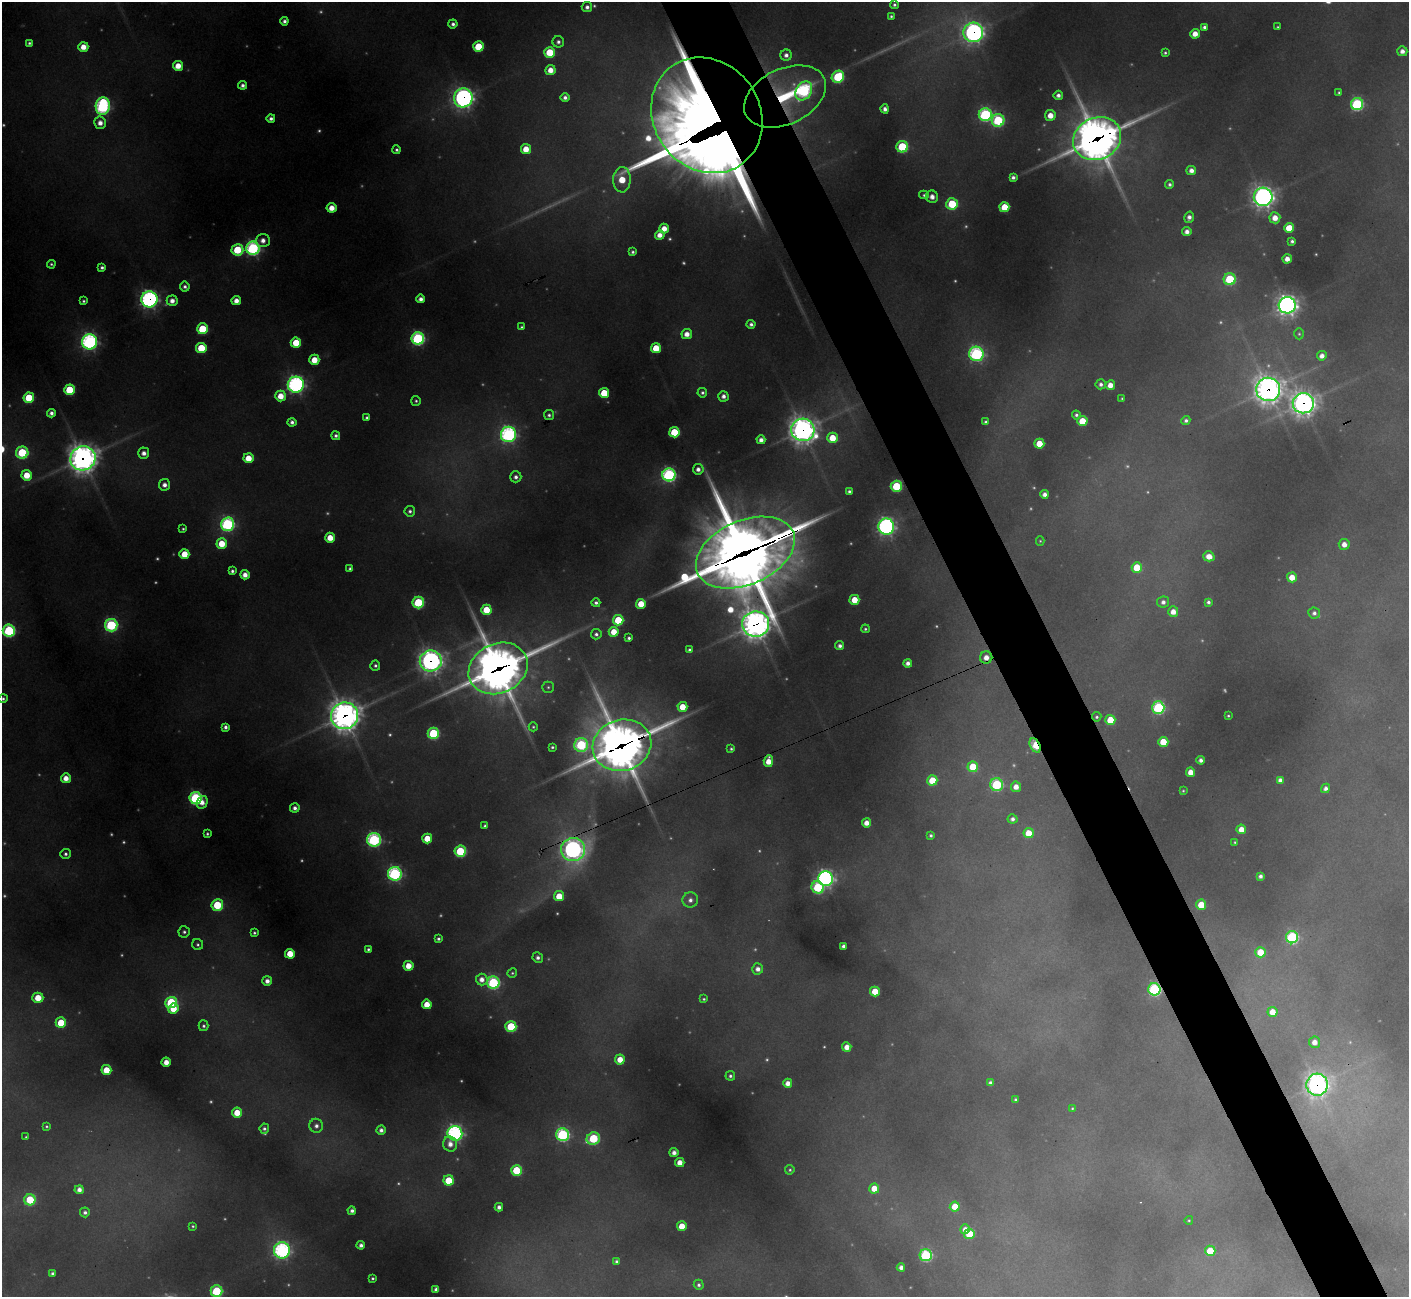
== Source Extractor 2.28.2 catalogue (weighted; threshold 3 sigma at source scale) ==
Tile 6 of 4 x 4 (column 2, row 2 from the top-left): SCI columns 1411-2817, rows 2878-4172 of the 5630 x 5619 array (HDU 1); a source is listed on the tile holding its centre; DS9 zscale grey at full resolution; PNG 1411 x 1299 px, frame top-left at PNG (2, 2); each listed source drawn as its Kron ellipse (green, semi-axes under 4 px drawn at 4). Shown black and unused: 5% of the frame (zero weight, under 3 of 4 exposures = <1% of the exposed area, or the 3 px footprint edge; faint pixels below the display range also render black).
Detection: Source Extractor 2.28.2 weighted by HDU 2 'WHT'; one run over the whole footprint, this tile lists its part. Background 0.448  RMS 0.015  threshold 0.0664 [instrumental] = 3 sigma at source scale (4.5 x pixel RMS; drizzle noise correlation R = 1.50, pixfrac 1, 0.05/0.05 arcsec/px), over >= 5 px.
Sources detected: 380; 82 too faint to see at this stretch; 1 cosmic-ray / hot-pixel residue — neither listed nor drawn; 4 inside a brighter listed object's ellipse — not listed separately; the other 293 listed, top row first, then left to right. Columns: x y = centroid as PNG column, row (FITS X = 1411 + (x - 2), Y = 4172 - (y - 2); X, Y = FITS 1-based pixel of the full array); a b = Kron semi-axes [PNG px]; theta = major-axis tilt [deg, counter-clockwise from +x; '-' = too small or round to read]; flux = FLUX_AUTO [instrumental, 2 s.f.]
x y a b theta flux
894 5 4 4 - 5
587 7 5 5 - 8.9
891 16 4 3 - 3.3
284 21 4 4 - 7.3
453 24 4 4 - 7.6
1204 27 4 4 - 6.7
1277 27 3 3 - 2.2
973 32 10 10 - 940
1195 34 5 4 - 25
558 42 6 5 - 7.6
29 43 4 4 - 4
83 47 5 5 - 28
478 47 5 5 - 87
1402 51 5 5 - 13
550 52 5 5 - 81
1165 53 4 4 - 3.9
786 55 5 5 - 10
178 66 5 5 - 32
550 70 5 5 - 26
838 77 6 6 - 190
242 85 4 4 - 8.4
804 91 10 7 60 390
1339 93 4 3 - 3.7
1058 95 5 4 - 9.5
785 96 43 27 25 190
565 97 4 4 - 8.5
463 98 9 9 - 890
1357 104 6 6 - 310
103 106 9 7 83 430
885 109 4 4 - 8.6
707 115 60 53 -54 5700
985 115 6 6 - 380
1050 115 5 5 - 29
271 118 4 4 - 7.6
998 120 6 6 - 230
100 123 6 6 - 18
1097 139 24 21 24 5100
902 147 6 6 - 160
526 149 5 5 - 36
397 150 4 4 - 4.7
1191 170 5 4 - 13
1013 177 4 4 - 7
622 180 13 8 88 56
1170 184 4 4 - 5.5
924 195 5 4 - 3.3
932 197 6 6 - 12
1263 197 9 9 - 1200
952 204 6 5 - 130
1004 207 5 5 - 64
332 208 5 5 - 29
1189 217 6 4 75 11
1275 218 5 5 - 25
664 228 5 5 - 27
1289 228 5 5 - 52
1187 232 4 4 - 13
660 235 5 4 - 19
263 240 7 6 - 16
1292 241 4 4 - 5.5
253 248 6 6 - 500
237 250 6 5 - 110
632 252 4 4 - 4.5
1287 259 4 4 - 19
51 264 4 4 - 3.5
102 267 4 4 - 5.5
1230 279 6 6 - 170
185 287 5 4 - 6.9
149 299 8 8 - 650
421 299 4 4 - 12
83 301 4 3 - 3.7
172 301 5 5 - 16
236 301 4 4 - 19
1287 305 8 8 - 1300
751 324 4 4 - 6.9
521 327 4 3 - 3.1
202 329 5 5 - 120
687 334 5 5 - 21
1299 334 6 4 90 2.9
418 338 6 6 - 430
90 342 7 7 - 570
296 343 5 5 - 61
201 348 5 5 - 87
656 348 5 5 - 56
976 354 7 7 - 400
1322 356 5 4 - 15
314 360 5 5 - 40
1101 384 5 5 - 7.7
296 385 8 8 - 620
1110 385 5 4 - 22
1268 389 12 11 - 2300
69 390 5 5 - 98
604 393 5 5 - 64
702 393 5 4 - 5.1
281 396 5 5 - 36
723 396 5 5 - 11
29 398 5 5 - 98
1122 398 3 3 - 2.4
416 401 5 5 - 3.6
1303 403 10 10 - 1800
51 413 4 4 - 9.3
549 415 5 5 - 5.4
1076 415 4 4 - 5.5
367 418 4 3 - 5
1186 420 4 4 - 5.9
1082 421 5 5 - 66
292 422 4 4 - 7.8
985 422 4 3 - 4.8
803 430 11 11 - 1800
674 432 5 5 - 100
508 434 8 7 - 500
336 436 4 4 - 6.4
832 438 5 5 - 55
761 440 4 4 - 13
1039 444 5 5 - 47
22 453 6 6 - 190
144 453 5 5 - 14
83 458 13 12 - 2200
248 458 5 5 - 44
698 469 5 5 - 12
27 475 5 5 - 49
669 475 6 6 - 460
516 477 6 5 - 9
164 485 6 5 - 13
896 486 5 5 - 140
849 491 4 4 - 4.8
1045 494 4 4 - 13
410 511 5 5 - 5.7
227 524 6 6 - 470
886 526 8 8 - 720
183 529 3 3 - 3
330 538 5 5 - 39
1040 541 5 4 - 2.5
222 544 5 5 - 54
1344 544 5 5 - 18
745 553 52 32 24 15000
184 554 5 5 - 48
1209 556 5 5 - 26
1137 567 5 5 - 72
350 568 4 4 - 5.1
232 571 4 4 - 5.3
245 575 5 4 - 18
1292 577 5 5 - 34
854 600 5 5 - 43
418 602 6 6 - 180
1163 602 6 5 - 9.6
1208 602 4 4 - 5.8
596 603 4 4 - 6.1
641 604 5 5 - 45
486 610 5 5 - 63
1173 612 5 5 - 21
1314 613 6 5 - 7.6
618 620 5 5 - 98
756 624 13 12 - 2200
111 625 6 6 - 320
865 629 4 4 - 3.7
9 631 6 6 - 290
614 632 5 5 - 39
596 634 5 5 - 6.2
629 638 4 3 - 4.7
840 646 4 4 - 8.8
689 650 4 4 - 5.2
986 657 6 6 - 20
431 661 11 10 - 1200
908 663 4 4 - 12
375 665 5 5 - 5.1
498 668 30 24 25 4900
548 687 6 5 - 3.6
3 699 5 4 - 4.6
682 707 5 5 - 43
1158 708 6 6 - 320
345 716 13 13 - 2500
1228 716 3 3 - 2.5
1097 717 5 4 - 3.8
1110 720 5 5 - 59
225 727 4 4 - 7.5
533 727 4 4 - 2.9
433 733 6 5 - 190
1163 742 5 5 - 55
581 745 7 7 - 240
622 745 30 25 17 5500
1035 745 7 5 -62 160
552 747 3 3 - 3.6
731 749 3 3 - 3.1
1201 760 4 4 - 8.6
768 761 6 4 86 30
973 767 5 5 - 70
1191 772 4 4 - 25
66 778 5 4 - 24
932 780 5 5 - 69
1280 780 4 4 - 10
997 785 6 6 - 220
1016 787 5 5 - 21
1326 788 5 4 - 8.5
1183 791 3 3 - 2.1
196 798 6 6 - 390
202 802 6 5 - 18
295 808 5 4 - 9.8
1012 819 5 4 - 8.3
867 823 4 4 - 21
485 826 4 4 - 5.3
1241 829 5 5 - 27
1029 833 5 5 - 50
207 834 3 3 - 3.6
931 835 4 3 - 4.4
427 839 5 5 - 45
374 840 7 7 - 390
1235 842 3 3 - 2.2
573 849 12 11 - 920
460 851 5 5 - 170
65 854 5 5 - 5.8
395 874 7 7 - 450
1260 876 4 4 - 7.5
826 879 7 7 - 700
818 887 6 6 - 180
559 896 5 5 - 56
690 900 8 7 - 12
217 905 6 6 - 130
1201 905 5 5 - 51
184 932 5 5 - 5.3
254 933 4 3 - 3.8
1292 937 6 6 - 300
438 939 4 3 - 4.7
198 945 5 5 - 4.3
844 946 4 4 - 9.6
368 949 4 3 - 3.9
1260 952 5 5 - 47
290 954 5 5 - 50
538 958 5 5 - 7.9
408 966 5 5 - 33
758 969 5 5 - 13
512 973 5 4 - 3.1
482 979 6 6 - 17
267 981 5 5 - 14
493 983 6 6 - 340
1154 989 6 6 - 350
875 991 5 5 - 52
38 998 5 5 - 46
704 999 3 3 - 2.8
171 1003 6 5 - 250
427 1004 5 5 - 36
173 1009 5 5 - 45
1272 1012 5 5 - 31
61 1023 5 5 - 74
204 1026 5 5 - 4.8
511 1027 5 5 - 150
1314 1042 5 5 - 17
847 1047 4 4 - 21
620 1060 5 5 - 35
166 1062 4 4 - 23
106 1070 5 5 - 49
730 1076 4 4 - 5.2
788 1083 4 4 - 18
990 1083 4 4 - 6
1317 1085 11 11 - 1300
1015 1099 3 3 - 3.3
1072 1108 4 3 - 2.3
237 1113 5 5 - 43
46 1126 3 3 - 2.8
316 1126 7 7 - 9.8
264 1129 5 4 - 5.6
381 1130 5 4 - 9.9
455 1133 7 7 - 630
563 1135 6 6 - 420
26 1137 3 3 - 2.4
593 1138 7 6 - 190
450 1144 7 6 - 17
674 1153 4 4 - 13
680 1162 4 4 - 23
516 1170 5 5 - 110
790 1170 5 4 - 3.3
449 1180 5 5 - 90
874 1189 5 5 - 35
79 1190 4 4 - 13
30 1200 5 5 - 110
955 1206 5 5 - 37
499 1207 4 4 - 9.7
352 1211 4 4 - 8.1
85 1212 5 5 - 6.9
1189 1220 4 4 - 2.3
193 1226 3 3 - 3
682 1226 5 5 - 42
965 1229 5 5 - 15
969 1234 5 5 - 79
361 1245 4 4 - 8.9
282 1250 8 8 - 490
1210 1251 5 5 - 62
926 1255 6 6 - 280
617 1261 4 4 - 5.7
901 1267 4 4 - 11
52 1273 4 4 - 6
373 1278 3 3 - 3
699 1285 5 5 - 5.4
436 1289 4 4 - 8.1
216 1291 6 6 - 180
Overlapping masked pixels (flux is a lower limit): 22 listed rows (the first 20) at x y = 973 32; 804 91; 785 96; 463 98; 707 115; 1097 139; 149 299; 1268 389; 1303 403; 803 430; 83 458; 745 553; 756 624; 986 657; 431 661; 498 668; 345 716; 622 745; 1035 745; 573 849
Isophote crosses this tile's border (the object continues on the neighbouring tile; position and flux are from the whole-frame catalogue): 2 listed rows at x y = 3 699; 216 1291